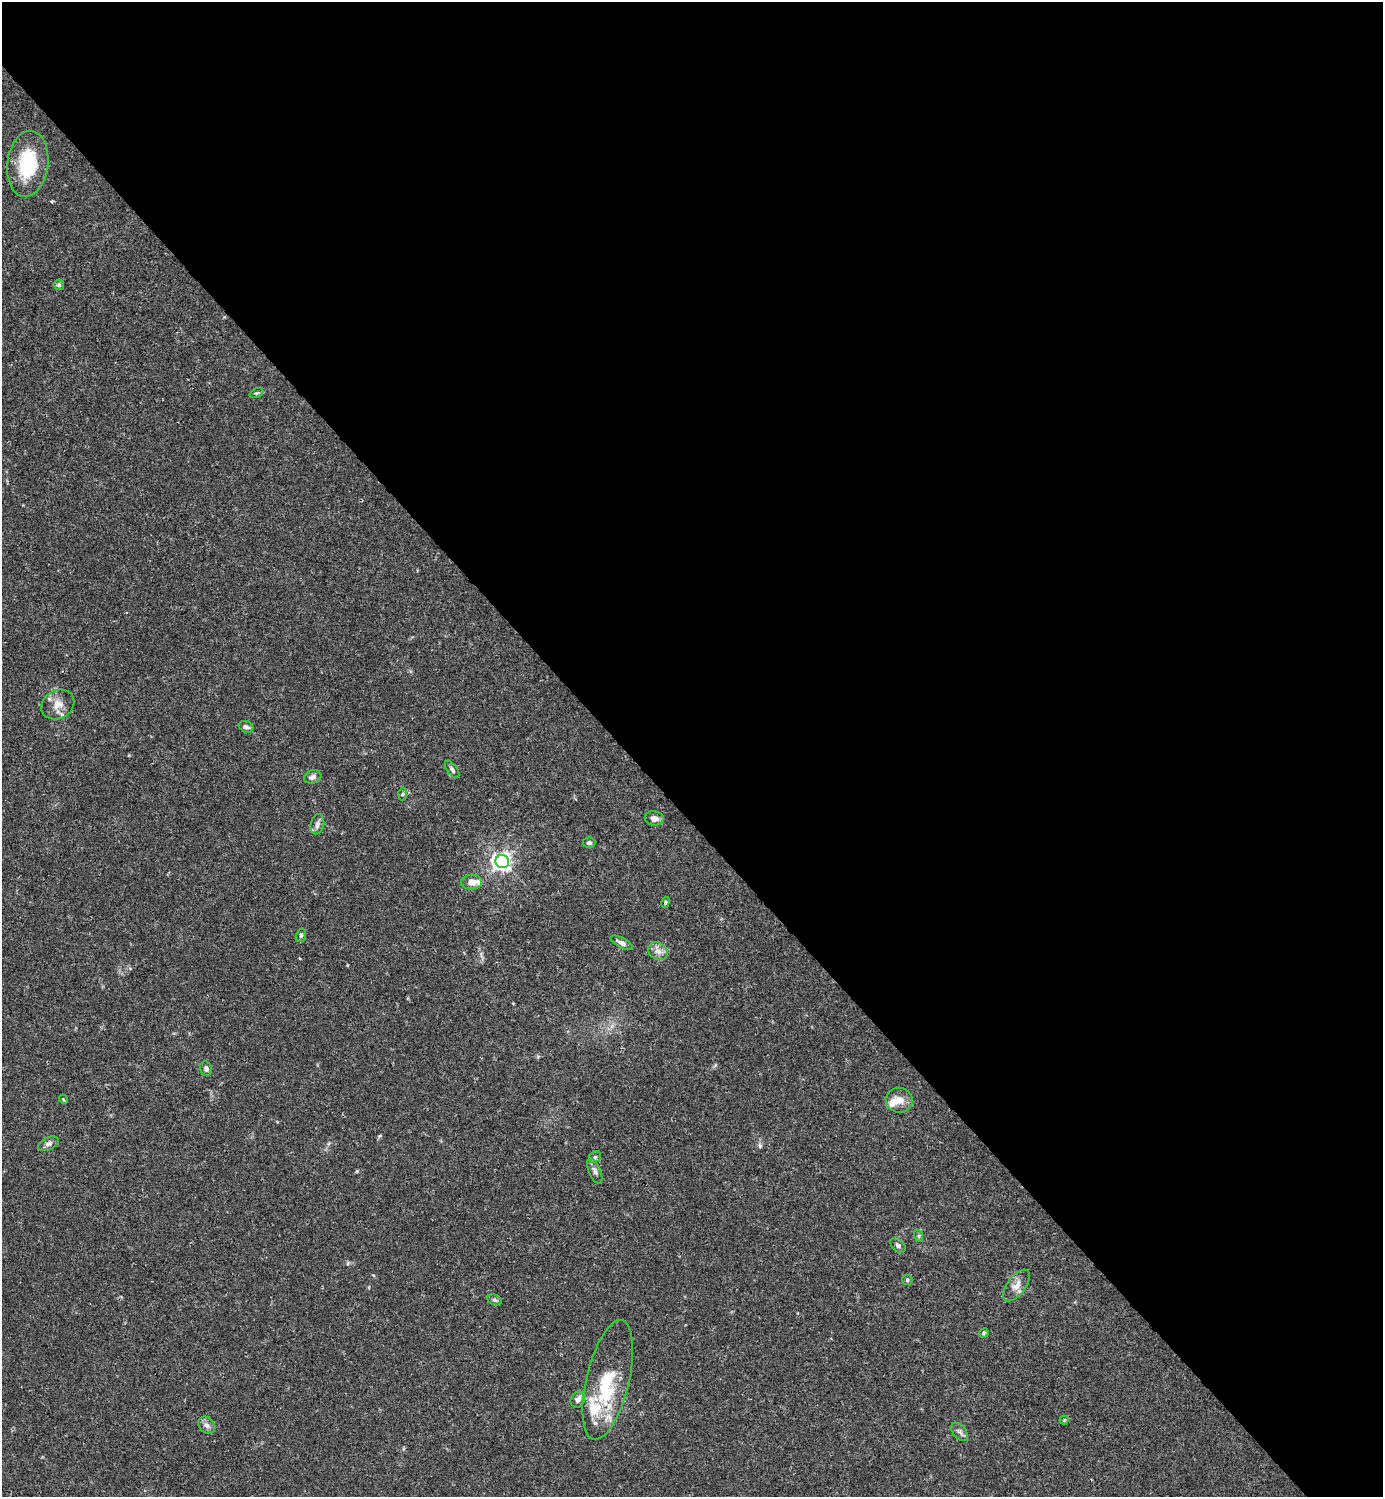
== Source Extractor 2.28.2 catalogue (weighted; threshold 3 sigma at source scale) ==
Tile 8 of 4 x 4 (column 4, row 2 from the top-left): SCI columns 4444-5824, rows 2989-4483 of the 5981 x 5982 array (HDU 1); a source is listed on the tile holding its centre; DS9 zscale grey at full resolution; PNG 1385 x 1499 px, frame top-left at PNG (2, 2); each listed source drawn as its Kron ellipse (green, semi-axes under 4 px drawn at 4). Shown black and unused: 55% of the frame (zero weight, under 3 of 4 exposures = <1% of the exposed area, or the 3 px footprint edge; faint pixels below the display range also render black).
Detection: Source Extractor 2.28.2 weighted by HDU 2 'WHT'; one run over the whole footprint, this tile lists its part. Background 0.015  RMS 0.0022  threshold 0.00979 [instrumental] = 3 sigma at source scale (4.5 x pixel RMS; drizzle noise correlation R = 1.50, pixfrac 1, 0.05/0.05 arcsec/px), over >= 5 px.
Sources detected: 40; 6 inside a brighter listed object's ellipse — not listed separately; the other 34 listed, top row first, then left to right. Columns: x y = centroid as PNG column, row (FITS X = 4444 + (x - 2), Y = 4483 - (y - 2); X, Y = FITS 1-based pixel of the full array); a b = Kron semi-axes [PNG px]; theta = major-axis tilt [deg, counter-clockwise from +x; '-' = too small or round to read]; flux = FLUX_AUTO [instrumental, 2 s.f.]
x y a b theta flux
28 164 33 20 83 13
59 285 5 5 - 0.41
257 393 7 4 25 0.37
58 705 17 14 29 2.5
246 727 7 5 -22 0.75
452 769 10 5 -55 0.68
313 777 9 6 17 1.1
403 794 6 4 87 0.34
654 818 9 7 -10 1.2
317 824 10 6 76 0.88
589 843 6 5 - 0.5
502 861 7 6 - 99
471 882 10 7 1 1.8
665 902 5 4 - 0.33
301 935 7 5 75 0.46
622 943 12 5 -28 0.96
658 951 10 8 -34 1.4
206 1069 7 6 - 0.68
63 1099 4 3 - 0.22
899 1100 13 12 - 2.3
48 1144 11 6 25 0.81
595 1157 6 5 - 0.47
595 1171 14 5 -67 0.82
919 1236 6 4 -72 0.34
898 1245 9 6 -43 0.71
907 1280 5 5 - 0.34
1017 1285 18 9 53 2
494 1300 8 5 -25 0.43
984 1333 5 4 - 0.29
608 1380 61 21 77 13
578 1400 8 7 - 1.1
1064 1420 4 4 - 0.2
207 1425 9 7 -46 0.94
960 1432 11 6 -51 0.76